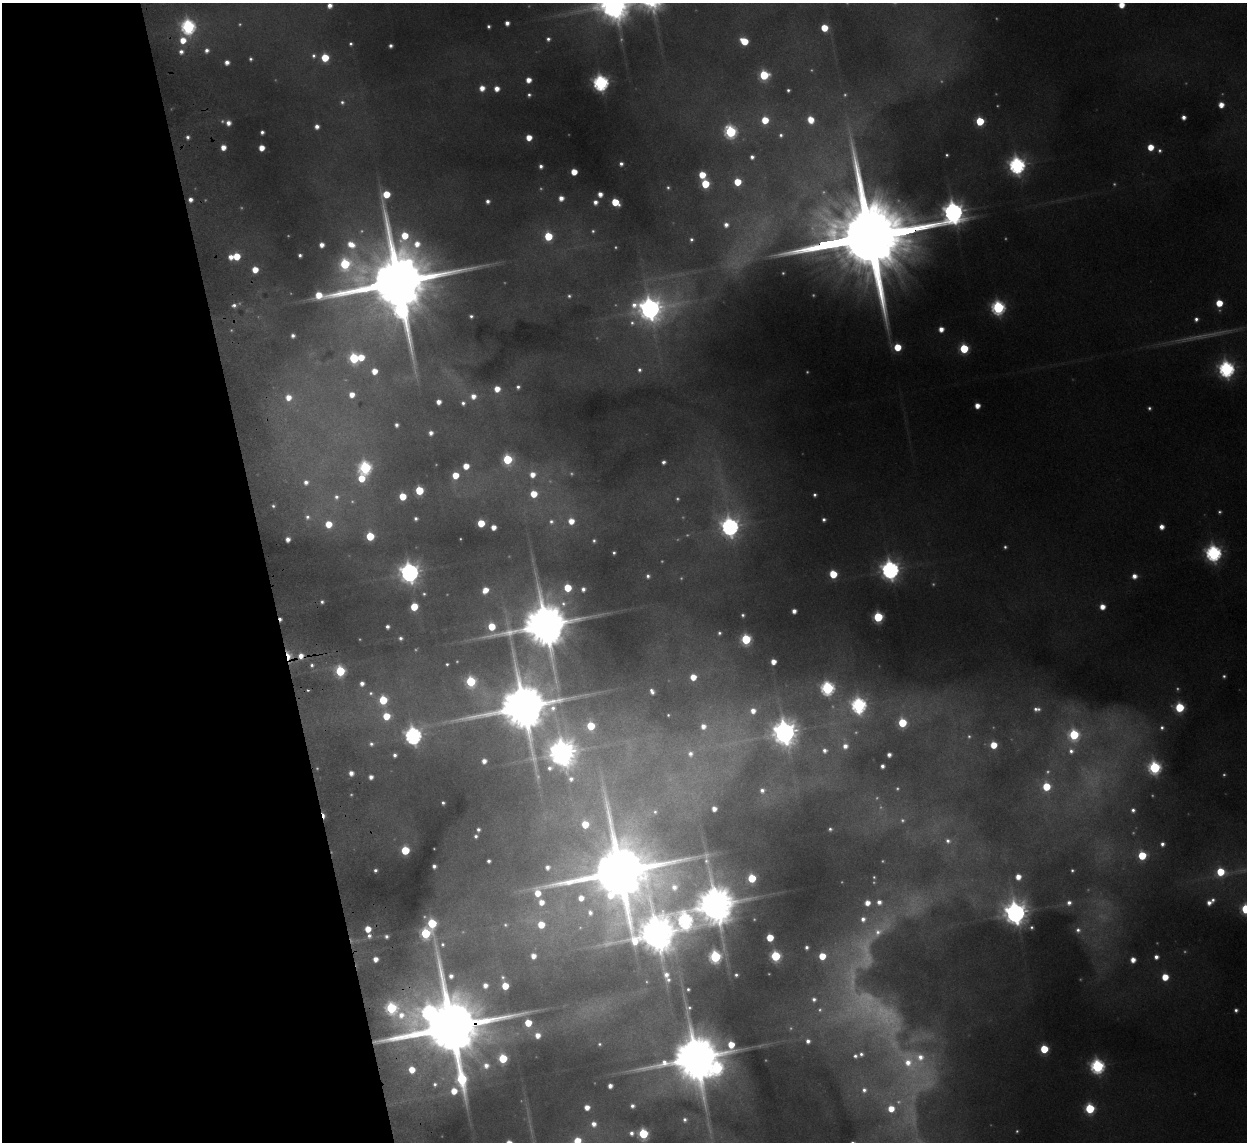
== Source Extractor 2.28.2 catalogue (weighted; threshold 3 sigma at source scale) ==
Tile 5 of 4 x 4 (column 1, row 2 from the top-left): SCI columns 53-1297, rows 2434-3573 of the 5083 x 4981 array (HDU 1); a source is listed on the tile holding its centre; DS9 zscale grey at full resolution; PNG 1249 x 1144 px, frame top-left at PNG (2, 3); no overlay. Shown black and unused: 21% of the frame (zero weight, under 2 of 3 exposures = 3% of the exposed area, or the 3 px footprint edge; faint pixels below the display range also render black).
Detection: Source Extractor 2.28.2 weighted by HDU 2 'WHT'; one run over the whole footprint, this tile lists its part. Background 0.165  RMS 0.014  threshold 0.0629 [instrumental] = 3 sigma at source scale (4.5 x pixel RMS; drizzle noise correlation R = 1.50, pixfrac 1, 0.05/0.05 arcsec/px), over >= 5 px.
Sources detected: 391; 103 too faint to see at this stretch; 3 inside a brighter object's white glare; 1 cosmic-ray / hot-pixel residue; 1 long thin detection or spike segment (spike, bleed or trail) — not listed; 7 inside a brighter listed object's ellipse — not listed separately; the other 276 listed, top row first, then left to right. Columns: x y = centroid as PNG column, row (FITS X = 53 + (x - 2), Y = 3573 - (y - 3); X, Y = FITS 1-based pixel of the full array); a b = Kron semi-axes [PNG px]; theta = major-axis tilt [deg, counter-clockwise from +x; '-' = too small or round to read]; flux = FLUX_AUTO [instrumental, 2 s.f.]
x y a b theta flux
614 4 14 12 16 6500
330 5 6 6 - 20
1121 5 5 5 - 40
507 23 5 4 - 15
489 26 4 4 - 6.2
188 27 8 7 - 670
824 28 5 5 - 77
548 39 5 5 - 8
183 40 8 7 - 47
744 41 7 5 -35 83
351 44 4 4 - 5.5
391 46 4 4 - 8.9
207 50 7 7 - 14
181 52 8 6 58 16
314 56 8 8 - 10
325 58 6 6 - 93
251 59 5 4 - 5.9
227 62 5 5 - 17
764 75 7 6 - 180
528 80 5 5 - 26
601 83 7 6 - 880
482 88 5 5 - 27
497 89 5 5 - 24
788 90 4 4 - 5.7
529 95 4 4 - 6.1
342 102 7 7 - 9.3
1221 105 5 5 - 30
1184 117 4 4 - 14
765 120 6 6 - 71
811 120 7 5 -67 52
980 121 6 6 - 140
228 123 5 5 - 19
317 127 5 5 - 16
262 132 4 4 - 9.2
730 132 7 7 - 370
781 135 7 6 - 7.8
188 137 5 5 - 9
529 137 5 5 - 38
223 147 5 5 - 27
1150 147 5 5 - 50
261 148 5 5 - 35
947 155 5 5 - 5
752 157 5 5 - 11
621 164 4 4 - 7.8
1017 165 8 8 - 1000
541 166 4 4 - 9.6
574 172 5 5 - 47
702 175 6 5 - 68
737 182 6 5 - 80
705 184 6 6 - 130
668 187 5 4 - 4.6
600 194 5 4 - 19
561 198 5 5 - 21
190 200 5 5 - 15
488 201 5 5 - 11
595 202 5 4 - 14
615 202 6 5 - 90
953 212 8 7 - 2200
593 231 4 4 - 4.4
548 236 6 6 - 130
869 237 65 24 8 76000
691 239 5 5 - 7
322 245 5 5 - 19
300 255 4 4 - 8
237 256 6 5 - 71
231 257 6 5 - 23
739 257 66 35 53 130
255 270 5 5 - 45
398 282 40 26 4 38000
569 296 5 5 - 5.2
1219 303 5 5 - 65
234 305 5 4 - 8.6
998 307 7 6 - 550
650 309 16 12 15 2700
471 316 4 4 - 6.7
1196 319 5 5 - 9.4
941 329 5 5 - 24
293 336 4 4 - 9.3
964 349 6 6 - 170
361 357 6 5 - 52
354 358 7 6 - 200
1226 369 8 7 - 910
639 370 6 6 - 7.5
374 371 6 5 - 35
518 387 4 4 - 7.3
497 389 5 5 - 34
352 395 5 5 - 27
473 396 6 6 - 21
288 397 6 6 - 28
439 402 5 5 - 19
463 403 5 4 - 7.2
977 406 5 5 - 27
1149 408 4 4 - 5.7
396 425 5 4 - 9.9
431 433 5 5 - 14
507 459 7 6 - 180
663 462 5 4 - 8.5
466 466 5 5 - 39
365 468 7 7 - 430
532 474 8 8 - 32
455 475 6 5 - 61
361 478 7 7 - 73
306 482 7 7 - 16
419 490 6 5 - 130
534 494 6 6 - 66
815 495 4 4 - 6.4
403 496 6 5 - 73
336 497 13 11 75 26
273 506 4 3 - 4.2
308 517 12 10 -24 19
416 519 5 4 - 8.2
824 520 4 4 - 8.1
571 521 7 6 - 36
551 522 8 8 - 10
481 523 5 5 - 83
329 524 8 7 - 66
493 527 5 5 - 24
730 527 9 8 - 1400
1162 527 5 5 - 20
370 536 6 6 - 120
288 539 5 4 - 17
594 541 4 4 - 4.9
1005 547 4 4 - 5.1
614 553 4 4 - 5.2
1213 553 7 7 - 920
890 570 8 8 - 1500
410 573 8 8 - 1900
833 574 6 5 - 93
648 576 5 4 - 7.8
1134 576 6 5 - 20
583 589 5 5 - 11
485 590 7 6 - 36
424 594 5 5 - 4.4
322 602 4 4 - 6
414 607 6 5 - 79
1102 607 5 5 - 28
794 611 4 4 - 16
743 615 4 4 - 5.3
878 617 6 6 - 220
545 625 25 18 18 15000
387 627 4 4 - 9.6
719 633 6 5 - 6.6
401 638 5 5 - 7.5
746 639 6 6 - 230
289 655 9 6 -83 56
301 656 8 7 - 26
773 662 5 5 - 27
447 664 4 3 - 4.1
312 665 7 6 - 9.6
340 671 7 6 - 220
1224 676 5 5 - 5.1
693 677 6 5 - 42
471 681 9 7 -50 220
362 684 6 6 - 16
827 688 7 7 - 550
308 690 4 3 - 3.3
652 691 7 5 -63 13
371 693 13 9 -42 15
383 700 7 7 - 130
859 705 8 7 - 730
524 707 23 15 9 18000
1179 707 6 6 - 180
1037 709 7 4 -3 10
753 711 7 7 - 24
668 715 4 3 - 3.3
386 716 8 8 - 73
902 723 6 6 - 130
591 726 7 6 - 110
1162 728 8 7 - 11
783 733 37 13 8 3300
1074 735 8 8 - 230
413 736 9 8 - 1100
969 736 8 7 - 7.2
371 744 8 7 - 10
845 745 13 8 -84 27
993 745 5 5 - 57
825 750 8 8 - 17
562 753 12 11 - 4200
690 753 25 17 -63 68
395 755 4 4 - 8.5
889 755 4 4 - 12
484 761 5 5 - 18
882 766 4 4 - 10
1154 767 7 7 - 430
351 773 5 4 - 18
371 777 5 5 - 14
1096 779 43 30 -40 100
1046 787 6 6 - 100
765 794 43 30 -50 110
443 803 4 4 - 5.3
714 809 5 5 - 20
1133 810 4 4 - 7.7
655 812 8 8 - 7.9
324 815 8 4 -77 21
585 824 7 7 - 70
830 829 5 4 - 6.1
478 830 4 4 - 7.4
476 836 5 4 - 6.9
948 841 9 8 - 14
1162 844 5 5 - 11
405 850 6 6 - 120
1142 855 6 6 - 130
489 861 4 4 - 7.3
434 866 4 4 - 9.6
548 867 7 7 - 16
375 870 4 4 - 6.4
1072 870 4 3 - 4.3
618 872 41 23 15 28000
1220 872 13 7 2 120
874 877 4 3 - 3
1018 877 5 5 - 27
752 878 6 6 - 130
879 902 7 7 - 17
867 903 6 6 - 27
1069 903 8 7 - 15
1209 903 6 5 - 16
716 905 14 13 - 9000
1246 909 7 7 - 150
1015 913 9 8 - 2800
685 920 17 10 -66 760
506 925 9 8 - 8.6
1031 927 4 4 - 4.5
368 929 5 5 - 44
428 929 29 14 -89 430
1078 930 11 9 -13 17
878 932 56 21 45 120
656 934 20 16 -6 8600
369 936 6 5 - 10
386 936 4 4 - 7.4
770 938 5 5 - 74
443 944 6 5 - 5.5
807 947 4 4 - 8.1
865 954 99 53 72 250
533 956 6 6 - 25
775 956 6 6 - 240
822 956 6 5 - 65
715 957 11 9 61 380
1156 957 5 5 - 14
375 959 5 4 - 21
1133 960 5 5 - 25
736 975 6 6 - 7.5
451 976 5 4 - 12
503 977 8 6 -69 6.1
1165 977 5 5 - 61
485 985 6 5 - 18
505 986 5 5 - 61
688 989 4 4 - 5.4
814 999 6 6 - 9.3
391 1008 13 9 -21 340
1236 1010 4 4 - 7.9
878 1011 178 61 -59 550
528 1023 6 5 - 75
451 1027 33 15 8 35000
537 1035 6 6 - 25
808 1041 5 4 - 11
599 1044 4 4 - 3.9
1044 1049 6 5 - 120
861 1054 7 7 - 9.5
503 1058 7 6 - 160
696 1058 22 14 16 16000
909 1062 96 43 -78 270
1097 1066 7 7 - 610
716 1068 35 15 61 680
412 1070 5 5 - 46
462 1079 27 15 83 400
435 1084 7 6 - 8.1
610 1086 5 4 - 16
864 1090 9 8 - 16
632 1106 4 4 - 8.9
587 1107 5 5 - 25
1090 1109 6 6 - 210
685 1119 5 5 - 7.7
594 1124 6 6 - 18
631 1133 4 4 - 10
643 1134 6 6 - 210
577 1141 10 7 68 67
Overlapping masked pixels (flux is a lower limit): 5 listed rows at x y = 869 237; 289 655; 301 656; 324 815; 451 1027
Isophote crosses this tile's border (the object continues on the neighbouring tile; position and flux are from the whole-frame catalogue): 5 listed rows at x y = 614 4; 330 5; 1121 5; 1246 909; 577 1141